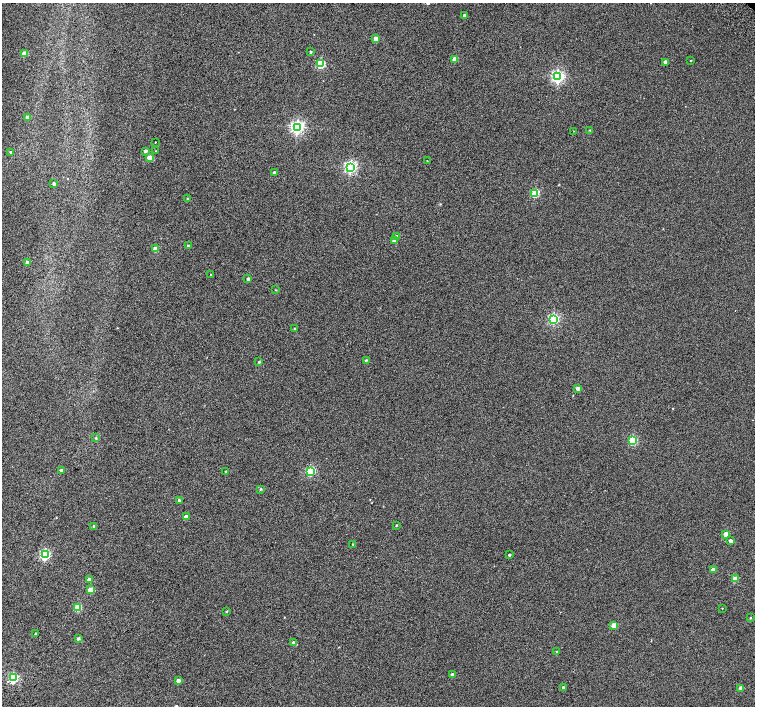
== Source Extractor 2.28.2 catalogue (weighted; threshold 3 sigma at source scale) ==
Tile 7 of 4 x 4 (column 3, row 2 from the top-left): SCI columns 3063-4567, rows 3080-4486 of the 6118 x 6093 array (HDU 1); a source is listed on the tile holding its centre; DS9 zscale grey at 2 x 2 block average (1 PNG px = mean of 2 x 2 image px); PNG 757 x 708 px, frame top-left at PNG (2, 3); each listed source drawn as its Kron ellipse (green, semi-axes under 4 px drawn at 4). Shown black and unused: <1% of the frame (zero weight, under 2 of 3 exposures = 3% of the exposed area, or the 3 px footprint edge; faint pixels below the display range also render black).
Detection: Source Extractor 2.28.2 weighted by HDU 2 'WHT'; one run over the whole footprint, this tile lists its part. Background 0.0626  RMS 0.052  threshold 0.234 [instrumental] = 3 sigma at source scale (4.5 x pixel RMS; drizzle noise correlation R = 1.50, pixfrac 1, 0.0396/0.0396 arcsec/px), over >= 5 px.
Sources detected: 70; all 70 listed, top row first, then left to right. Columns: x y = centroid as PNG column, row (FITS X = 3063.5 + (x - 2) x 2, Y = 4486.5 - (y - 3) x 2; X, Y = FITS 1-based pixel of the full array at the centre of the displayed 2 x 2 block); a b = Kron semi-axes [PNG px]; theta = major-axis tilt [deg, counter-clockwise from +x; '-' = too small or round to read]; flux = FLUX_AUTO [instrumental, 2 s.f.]
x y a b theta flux
465 16 3 2 - 49
376 39 3 3 - 120
311 52 2 2 - 18
24 54 3 3 - 140
455 59 3 3 - 150
690 61 2 2 - 5
665 62 3 2 - 42
321 64 3 3 - 620
558 77 4 4 - 2200
28 117 3 2 - 56
297 127 4 4 - 2600
590 130 3 2 - 8.5
574 131 2 2 - 3.7
155 142 2 2 - 35
145 151 3 2 - 23
156 151 3 2 - 5.7
10 152 3 3 - 15
149 158 3 3 - 170
427 161 2 2 - 4.9
350 167 4 4 - 2100
274 173 3 2 - 48
54 184 3 2 - 27
535 193 3 3 - 490
187 199 3 2 - 14
397 237 3 3 - 94
394 240 3 3 - 45
188 246 3 2 - 16
155 249 3 3 - 150
27 263 3 3 - 54
211 274 2 2 - 6.9
248 279 2 2 - 30
276 290 3 2 - 5.5
554 319 4 3 - 1200
294 329 3 2 - 7
366 360 3 2 - 11
259 362 3 2 - 13
578 388 3 3 - 64
96 438 3 3 - 10
633 441 3 3 - 570
61 470 3 3 - 17
310 471 3 3 - 770
226 472 2 2 - 21
261 489 3 3 - 9.9
179 500 3 2 - 18
186 517 3 3 - 74
396 525 2 2 - 7.7
94 526 3 3 - 18
726 534 3 3 - 150
731 541 3 3 - 41
353 544 2 2 - 8.3
45 555 3 3 - 1200
509 555 2 2 - 16
713 570 3 3 - 86
89 579 3 3 - 40
735 579 3 3 - 210
91 590 3 3 - 240
78 607 3 3 - 320
722 608 2 2 - 3.9
227 611 3 2 - 8.7
750 618 3 2 - 8
614 625 3 3 - 150
36 634 2 2 - 9.1
78 639 3 2 - 24
294 643 3 3 - 47
557 651 3 2 - 12
452 675 3 3 - 32
13 678 3 3 - 1000
178 681 3 3 - 55
563 687 3 2 - 17
741 688 3 3 - 70